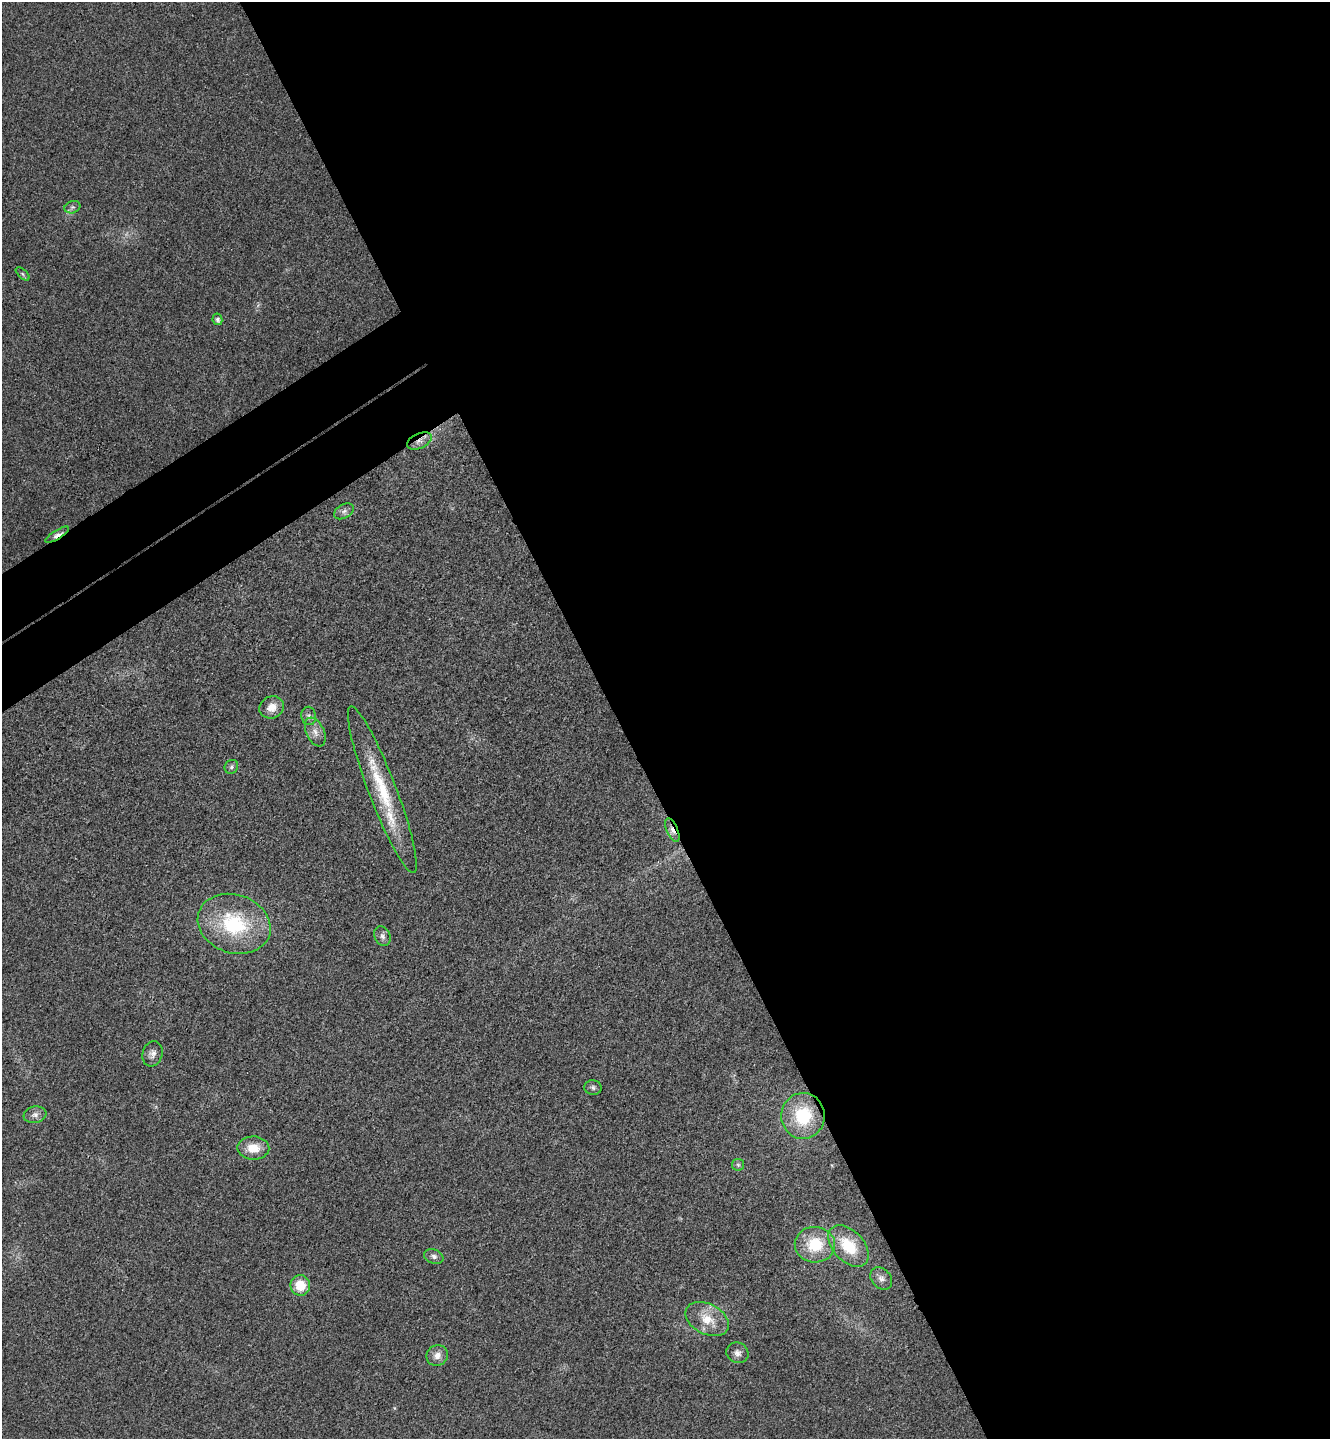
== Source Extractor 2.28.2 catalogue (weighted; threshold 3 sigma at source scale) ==
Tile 8 of 4 x 4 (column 4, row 2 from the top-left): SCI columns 4175-5502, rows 2928-4364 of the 5825 x 5852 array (HDU 1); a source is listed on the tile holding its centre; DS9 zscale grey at full resolution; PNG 1332 x 1441 px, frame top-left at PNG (2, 2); each listed source drawn as its Kron ellipse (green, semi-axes under 4 px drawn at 4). Shown black and unused: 57% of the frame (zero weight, under 3 of 4 exposures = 6% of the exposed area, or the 3 px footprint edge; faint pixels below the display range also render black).
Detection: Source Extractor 2.28.2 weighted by HDU 2 'WHT'; one run over the whole footprint, this tile lists its part. Background 0.0204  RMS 0.0063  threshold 0.0285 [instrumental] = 3 sigma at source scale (4.5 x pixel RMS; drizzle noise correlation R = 1.50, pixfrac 1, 0.05/0.05 arcsec/px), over >= 5 px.
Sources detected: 28; all 28 listed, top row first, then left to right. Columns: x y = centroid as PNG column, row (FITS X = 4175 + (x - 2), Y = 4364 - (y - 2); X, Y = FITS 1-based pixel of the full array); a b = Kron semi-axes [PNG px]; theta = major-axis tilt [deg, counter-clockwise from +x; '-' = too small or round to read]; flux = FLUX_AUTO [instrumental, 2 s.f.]
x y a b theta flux
72 207 8 6 20 1.8
23 274 8 4 -43 1.1
217 319 6 5 - 1.8
419 441 13 7 25 3.8
344 511 11 6 30 2.5
57 535 13 4 32 3
272 707 12 11 - 7.1
309 716 9 7 -81 2.4
315 732 15 9 -66 4.9
231 767 7 6 - 1.5
382 790 89 14 -69 41
672 830 12 5 -66 3.5
234 924 37 29 -19 52
382 936 10 7 -65 2.6
152 1054 13 10 73 3.6
593 1087 8 7 - 1.8
35 1115 11 8 10 3.2
803 1116 23 21 88 29
253 1148 16 11 -1 10
738 1165 6 5 - 1.3
815 1245 20 18 -3 23
849 1246 24 15 -47 22
434 1256 10 7 -19 2.4
881 1278 12 9 -47 3.3
300 1285 10 10 - 13
707 1319 23 15 -27 14
737 1353 11 10 - 3.5
437 1355 11 10 - 4.5
Overlapping masked pixels (flux is a lower limit): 3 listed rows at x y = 419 441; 57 535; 672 830